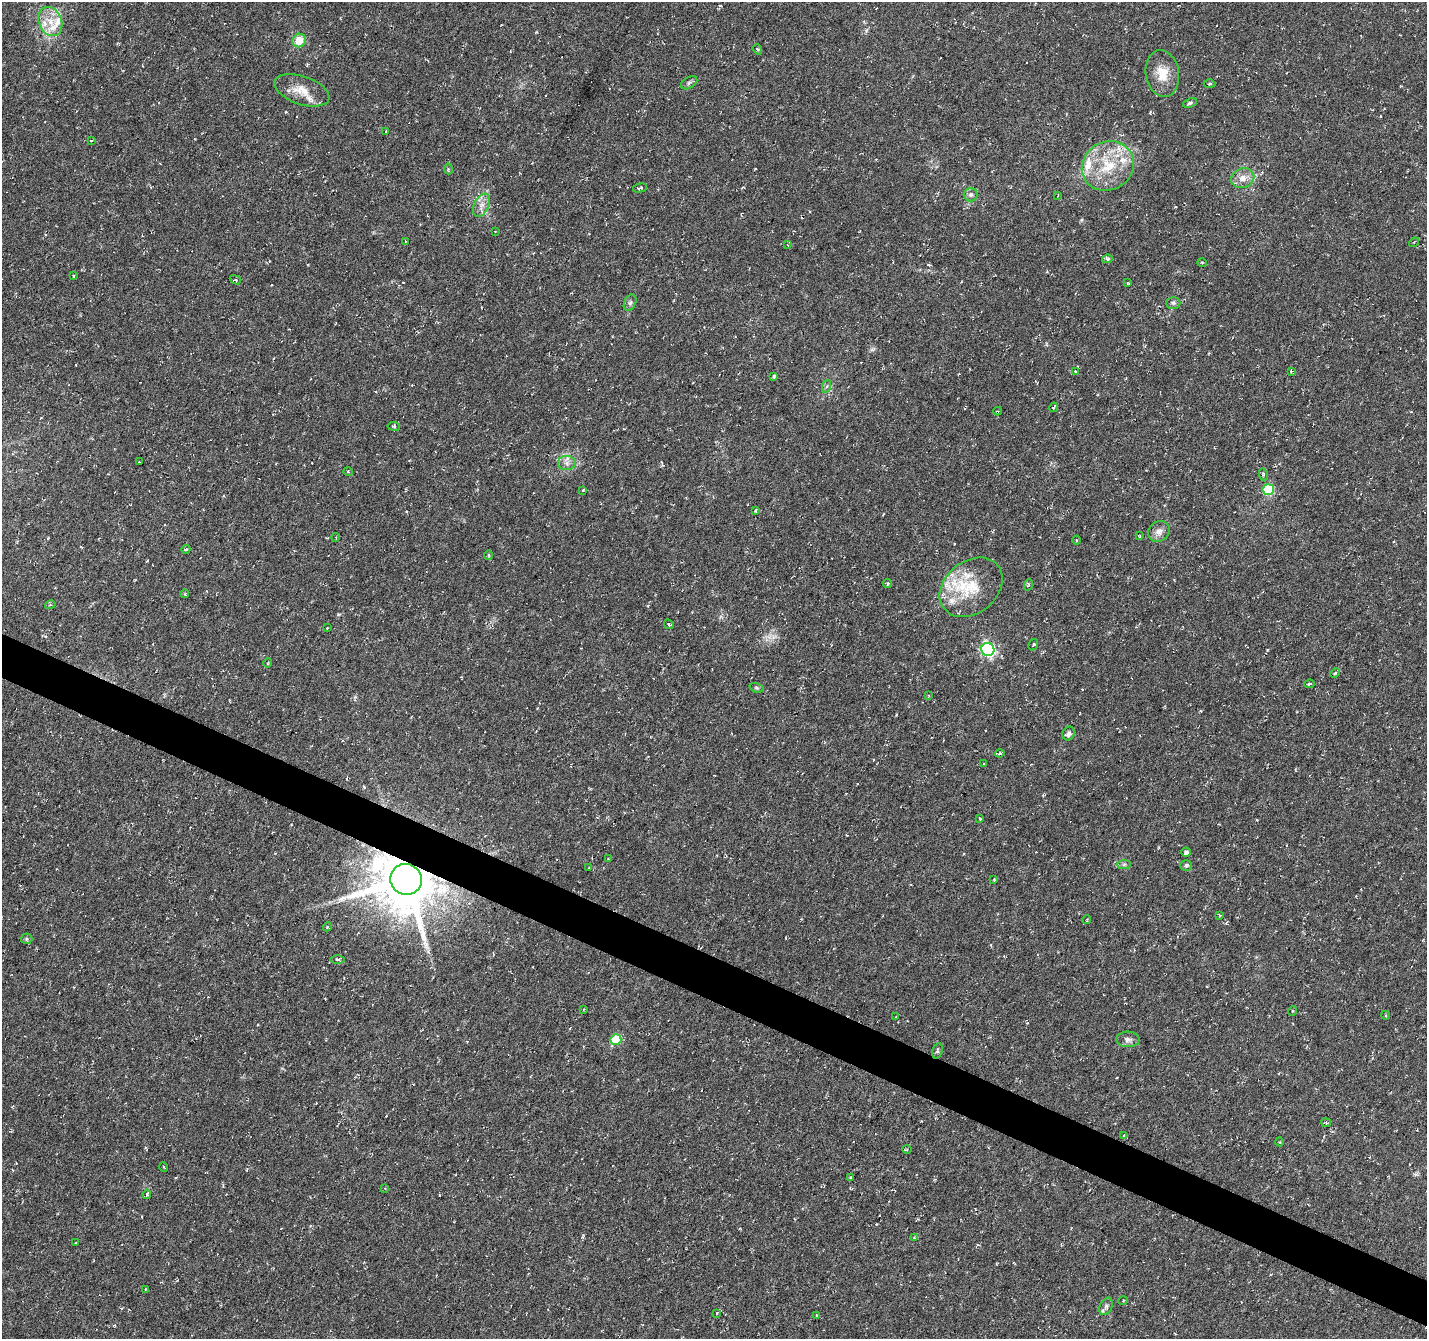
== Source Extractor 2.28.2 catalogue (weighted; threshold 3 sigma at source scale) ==
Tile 6 of 4 x 4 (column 2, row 2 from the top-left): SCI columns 1426-2850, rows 2875-4211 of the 5707 x 5815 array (HDU 1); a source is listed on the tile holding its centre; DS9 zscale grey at full resolution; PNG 1429 x 1341 px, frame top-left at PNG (2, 2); each listed source drawn as its Kron ellipse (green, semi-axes under 4 px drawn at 4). Shown black and unused: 3% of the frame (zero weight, under 3 of 6 exposures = <1% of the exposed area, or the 3 px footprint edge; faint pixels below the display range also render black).
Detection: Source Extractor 2.28.2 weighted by HDU 2 'WHT'; one run over the whole footprint, this tile lists its part. Background 0.00531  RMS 0.004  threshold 0.0163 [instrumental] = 3 sigma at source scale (4.09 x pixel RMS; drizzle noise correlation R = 1.36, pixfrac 0.8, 0.0396/0.0396 arcsec/px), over >= 5 px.
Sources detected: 113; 3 cosmic-ray / hot-pixel residue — neither listed nor drawn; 10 inside a brighter listed object's ellipse — not listed separately; the other 100 listed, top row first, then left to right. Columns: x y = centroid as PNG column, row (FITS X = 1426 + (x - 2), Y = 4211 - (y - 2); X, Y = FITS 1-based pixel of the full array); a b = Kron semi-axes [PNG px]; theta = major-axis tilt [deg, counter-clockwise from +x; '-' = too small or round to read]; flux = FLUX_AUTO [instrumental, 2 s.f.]
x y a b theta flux
50 22 15 11 -67 5.3
299 40 7 6 - 6.2
757 49 5 4 - 0.51
1162 74 23 16 -81 7
689 83 9 5 30 0.87
1210 84 6 4 2 0.52
302 90 29 14 -19 6.4
1190 103 7 4 24 0.67
386 131 4 3 - 0.33
91 141 4 2 - 0.22
1108 166 27 24 33 16
449 169 5 3 - 0.45
1243 178 12 9 21 3.2
640 188 7 3 12 0.71
971 195 7 7 - 1.2
1058 195 3 2 - 0.24
481 205 12 7 65 2.5
495 231 4 2 - 0.23
405 242 3 3 - 0.46
1414 242 5 3 - 0.35
788 245 3 2 - 0.24
1107 259 5 4 - 0.72
1202 262 5 3 - 0.33
74 276 4 2 - 0.33
235 280 6 4 -21 0.5
1128 283 3 3 - 0.35
630 303 9 5 63 0.97
1173 303 7 6 - 0.92
1291 371 4 3 - 0.43
1075 372 4 3 - 0.46
774 376 4 3 - 0.48
827 386 7 4 70 0.74
1054 407 5 2 - 0.46
998 411 4 3 - 0.4
394 426 6 3 -10 0.41
139 462 2 2 - 0.19
567 463 9 7 0 1.8
348 472 4 3 - 0.3
1263 474 6 4 -79 0.56
583 490 4 3 - 0.31
1268 490 5 5 - 25
755 511 4 3 - 0.35
1159 531 11 9 40 2.4
1140 536 4 2 - 0.24
336 537 4 3 - 0.35
1076 540 4 3 - 0.32
186 549 4 3 - 0.54
489 555 5 3 - 0.37
888 583 4 4 - 0.55
1028 585 6 3 71 0.44
971 587 35 26 39 16
185 594 4 3 - 0.43
50 605 5 3 - 0.38
669 624 5 4 - 0.57
327 628 3 3 - 0.39
1033 645 6 4 58 0.69
988 649 6 6 - 70
268 663 5 3 - 0.29
1335 673 5 3 - 0.41
1309 684 5 3 - 0.57
756 688 7 4 -19 0.5
929 695 3 3 - 0.3
1069 733 7 6 - 1.5
1000 753 4 3 - 0.56
984 764 3 2 - 0.21
980 819 3 3 - 0.34
1186 852 5 4 - 0.99
608 859 3 3 - 0.47
1124 864 7 4 1 0.69
1186 865 6 5 - 0.66
588 868 3 2 - 0.24
406 879 16 15 - 2700
994 880 3 3 - 0.32
1220 915 3 3 - 0.39
1087 919 4 3 - 0.31
327 927 5 3 - 0.4
27 939 6 5 - 0.62
338 959 7 3 -1 0.57
584 1009 4 2 - 0.23
1292 1011 5 3 - 0.36
1385 1015 4 3 - 0.36
896 1017 4 3 - 0.38
616 1039 5 5 - 16
1128 1039 11 8 -1 1.7
937 1051 8 5 72 0.65
1326 1123 5 4 - 0.42
1123 1135 4 2 - 0.3
1280 1142 4 3 - 0.29
907 1149 5 3 - 0.38
164 1167 5 3 - 0.33
850 1177 4 3 - 0.42
384 1188 3 3 - 0.39
147 1194 5 3 - 0.63
914 1238 3 3 - 0.35
76 1243 3 2 - 0.35
146 1289 3 2 - 0.24
1123 1301 5 3 - 0.36
1106 1306 9 6 64 1.2
717 1313 4 3 - 0.29
817 1315 3 3 - 0.54
Overlapping masked pixels (flux is a lower limit): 1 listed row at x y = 406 879